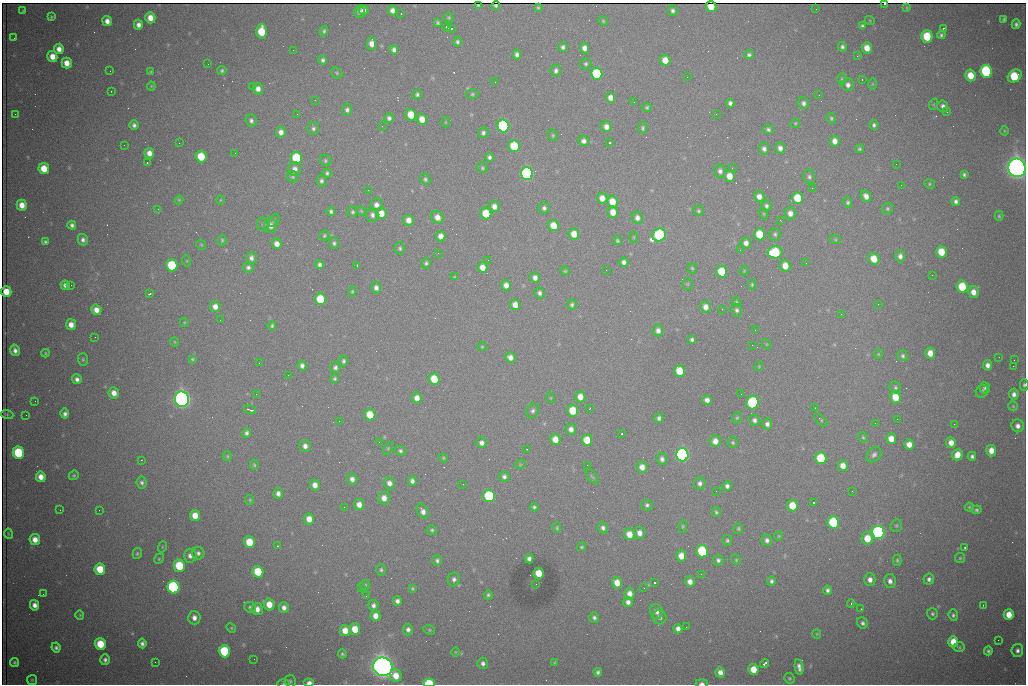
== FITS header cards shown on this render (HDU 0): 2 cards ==
NAXIS1  =                 1024 /fastest changing axis
NAXIS2  =                  682 /next to fastest changing axis

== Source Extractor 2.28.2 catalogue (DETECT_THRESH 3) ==
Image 1024 x 682 px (HDU 0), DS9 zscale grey, 1 PNG px = 1 image px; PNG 1028 x 686 px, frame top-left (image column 1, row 682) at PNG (2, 3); each listed source drawn as its Kron ellipse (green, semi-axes under 4 px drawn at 4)
Background 2440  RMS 31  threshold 91.6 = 3 sigma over >= 5 px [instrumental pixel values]
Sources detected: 494; all 494 listed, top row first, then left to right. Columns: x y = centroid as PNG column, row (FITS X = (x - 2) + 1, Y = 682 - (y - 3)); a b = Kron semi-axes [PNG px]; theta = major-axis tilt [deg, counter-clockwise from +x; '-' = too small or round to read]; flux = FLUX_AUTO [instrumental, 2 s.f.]
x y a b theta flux
884 4 3 2 - 4.7e+03
478 5 4 2 - 2.6e+03
496 6 4 3 - 2.8e+03
538 7 3 3 - 2.4e+03
711 7 5 5 - 3.6e+04
907 8 3 2 - 1.7e+03
816 9 2 2 - 1.1e+03
363 10 5 4 - 9.9e+03
392 10 5 4 - 1.0e+04
23 11 3 3 - 1.7e+03
673 11 5 5 - 5.7e+03
359 12 6 5 - 7.2e+03
401 14 3 2 - 2.0e+03
51 17 3 3 - 2.4e+03
150 18 5 5 - 2.4e+04
449 18 5 5 - 2.5e+03
1004 19 4 3 - 3.3e+03
107 21 5 5 - 1.3e+04
603 21 5 4 - 2.4e+03
870 21 5 3 - 1.6e+03
437 23 4 3 - 3.4e+03
1016 24 5 4 - 5.5e+03
138 25 5 4 - 9.8e+03
862 26 4 4 - 4.0e+03
447 28 4 3 - 7.5e+03
452 28 3 2 - 3.1e+03
943 29 3 2 - 2.1e+03
261 31 7 5 88 6.8e+04
324 31 5 4 - 3.5e+03
941 35 4 4 - 4.0e+03
927 36 6 5 - 7.9e+04
14 38 2 2 - 1.3e+03
457 42 5 4 - 4.2e+03
372 43 6 4 90 1.7e+04
563 47 5 5 - 5.9e+03
842 47 5 4 - 5.0e+03
584 48 5 4 - 1.3e+04
867 48 5 5 - 2.2e+04
59 49 5 4 - 1.4e+04
293 50 2 2 - 8.4e+02
394 50 5 4 - 7.1e+03
517 55 5 4 - 8.0e+03
749 55 5 4 - 4.6e+03
857 56 3 2 - 2.8e+03
52 57 5 5 - 2.3e+04
323 60 5 4 - 5.3e+03
665 60 5 5 - 2.8e+04
67 63 5 5 - 2.2e+04
208 64 2 2 - 2.7e+03
586 64 6 5 - 4.1e+03
556 70 6 5 - 6.5e+03
110 71 2 2 - 8.5e+02
222 71 4 4 - 3.6e+03
986 71 6 5 - 3.0e+05
151 72 4 3 - 2.8e+03
337 73 6 5 - 3.1e+03
597 74 6 5 - 1.6e+05
970 75 6 5 - 3.9e+04
1015 76 7 6 - 1.1e+05
687 77 2 2 - 9.4e+02
842 79 5 4 - 2.7e+03
862 79 3 2 - 3.9e+03
495 82 2 2 - 8.2e+02
872 84 6 4 90 2.1e+03
848 85 6 6 - 8.7e+03
151 86 4 4 - 2.1e+03
252 86 3 3 - 1.0e+05
258 89 5 5 - 1.3e+04
111 91 3 2 - 2.1e+03
417 94 5 5 - 4.2e+03
472 94 6 5 - 3.5e+03
819 95 2 2 - 8.3e+02
611 98 5 4 - 1.5e+04
315 100 2 2 - 1.1e+03
634 102 2 2 - 8.6e+02
730 103 4 4 - 7.1e+03
803 103 6 5 - 7.1e+03
934 104 6 3 72 2.3e+03
943 106 6 5 - 7.6e+03
647 107 4 4 - 3.2e+03
347 110 6 5 - 5.9e+03
947 112 3 2 - 3.4e+03
15 114 2 2 - 9.7e+02
297 114 3 2 - 2.5e+03
716 114 2 2 - 8.9e+02
411 115 6 5 - 4.8e+04
389 118 5 4 - 6.1e+03
831 118 5 4 - 3.3e+03
422 119 5 5 - 2.4e+04
251 120 6 5 - 6.1e+03
445 122 5 3 - 1.6e+03
795 123 5 4 - 2.5e+03
134 125 4 4 - 6.2e+03
874 125 5 4 - 5.1e+03
382 126 3 2 - 1.9e+03
503 126 6 6 - 4.3e+05
606 127 6 5 - 1.2e+04
313 128 6 6 - 5.5e+03
643 128 6 4 79 3.7e+03
768 129 5 4 - 4.3e+03
1004 131 5 3 - 2.0e+03
281 132 5 5 - 1.2e+04
483 133 5 5 - 5.8e+03
553 135 6 4 -70 2.9e+03
584 141 5 5 - 8.5e+03
835 141 5 5 - 1.5e+04
179 143 2 2 - 4.2e+03
610 143 3 3 - 4.1e+03
124 145 2 2 - 1.8e+03
514 146 6 5 - 9.6e+04
780 148 6 5 - 9.6e+03
764 149 6 5 - 7.2e+03
859 149 4 4 - 3.3e+03
149 153 5 5 - 1.5e+04
235 153 2 2 - 1.5e+03
201 156 6 5 - 5.9e+04
489 157 4 4 - 5.1e+03
296 158 6 5 - 1.3e+05
325 160 6 5 - 3.6e+03
147 163 3 3 - 4.4e+03
896 164 2 2 - 1.2e+03
483 168 6 5 - 3.5e+03
732 168 2 2 - 1.1e+03
1017 168 9 8 - 2.4e+06
44 169 6 5 - 4.1e+04
295 169 7 6 - 1.2e+04
720 171 6 5 - 7.4e+03
327 173 5 4 - 4.2e+03
527 174 6 6 - 5.3e+05
964 175 4 4 - 4.2e+03
729 176 5 5 - 2.4e+04
292 177 5 5 - 3.3e+03
809 177 7 6 - 5.5e+03
425 179 6 5 - 4.2e+03
321 181 5 5 - 4.6e+03
929 184 5 4 - 2.8e+03
901 185 2 2 - 1.5e+03
812 188 2 2 - 3.2e+03
368 190 2 2 - 8.5e+03
759 196 5 5 - 1.4e+04
866 196 6 4 -56 1.2e+04
602 198 5 5 - 2.0e+04
797 198 6 5 - 6.0e+04
179 200 4 4 - 2.3e+03
220 200 4 3 - 1.5e+03
956 201 4 4 - 6.7e+03
612 202 6 5 - 3.5e+04
848 202 5 4 - 3.8e+03
22 205 5 5 - 2.2e+04
376 205 6 6 - 1.0e+04
494 206 5 5 - 1.2e+04
766 206 5 5 - 5.5e+03
544 208 5 5 - 5.9e+03
158 209 2 2 - 9.8e+02
887 209 6 5 - 3.6e+03
331 211 4 4 - 5.0e+03
361 211 6 3 -45 2.3e+03
698 211 5 5 - 3.6e+03
353 212 5 5 - 3.6e+03
613 212 6 5 - 2.4e+04
381 213 6 5 - 2.6e+04
486 213 6 5 - 6.1e+04
790 213 6 5 - 1.3e+04
764 214 6 3 -72 2.2e+03
372 215 7 6 - 7.7e+03
999 216 5 4 - 3.0e+03
437 217 6 6 - 1.6e+04
637 218 6 5 - 1.0e+04
408 220 5 5 - 1.5e+04
780 220 3 2 - 2.4e+03
274 221 7 5 57 3.7e+03
263 224 7 6 - 4.0e+03
72 225 4 4 - 6.0e+03
271 226 7 6 - 1.3e+04
553 226 6 5 - 3.7e+04
574 234 5 5 - 2.7e+04
760 234 6 5 - 6.8e+04
775 234 6 5 - 4.3e+03
659 235 7 6 - 3.7e+05
324 236 5 4 - 3.3e+03
441 236 5 5 - 1.5e+04
634 237 5 3 - 1.8e+03
835 239 6 4 -19 2.6e+03
83 240 6 5 - 7.2e+03
222 240 5 4 - 2.9e+03
617 241 4 4 - 3.4e+03
45 242 4 3 - 4.1e+03
334 243 6 5 - 4.3e+03
746 243 5 5 - 1.1e+04
277 244 5 5 - 1.5e+04
201 245 5 4 - 2.4e+03
400 248 6 5 - 4.4e+03
740 250 2 2 - 1.0e+03
775 252 7 6 - 1.3e+05
941 252 6 5 - 4.7e+04
438 253 2 2 - 9.4e+02
900 256 6 5 - 9.3e+03
251 258 6 5 - 8.0e+03
874 259 6 5 - 3.6e+04
488 260 2 2 - 2.0e+03
187 261 5 3 - 1.9e+03
624 262 5 4 - 8.8e+03
426 263 5 4 - 4.4e+03
806 263 2 2 - 1.3e+03
172 265 6 5 - 1.3e+05
319 265 4 4 - 5.8e+03
357 265 3 2 - 1.7e+03
785 266 6 5 - 2.8e+04
248 267 5 5 - 5.4e+03
482 267 5 5 - 2.1e+04
692 268 5 4 - 2.9e+03
606 270 2 2 - 1.3e+03
565 271 4 4 - 2.5e+03
744 271 5 3 - 1.8e+03
722 272 6 5 - 8.0e+04
932 275 2 2 - 1.1e+03
454 277 4 4 - 2.1e+03
535 278 5 5 - 1.0e+04
687 284 6 5 - 2.7e+03
65 285 5 4 - 7.1e+03
71 285 2 2 - 7.1e+03
506 285 5 5 - 1.5e+04
752 285 5 3 - 2.9e+03
962 287 6 5 - 8.2e+04
376 288 6 5 - 8.7e+03
352 291 5 4 - 2.6e+03
6 292 5 5 - 3.4e+04
973 292 6 5 - 1.7e+04
539 293 5 5 - 6.5e+03
150 294 3 3 - 3.7e+03
320 299 6 5 - 8.8e+04
736 302 5 4 - 2.5e+03
878 304 2 2 - 1.3e+03
515 305 5 5 - 2.0e+04
572 305 5 4 - 4.2e+03
215 306 5 5 - 1.4e+04
706 307 6 5 - 1.3e+04
722 309 2 2 - 1.0e+03
96 310 5 5 - 1.6e+04
737 310 6 5 - 5.3e+03
841 314 3 2 - 2.7e+03
220 320 2 2 - 9.1e+02
184 322 4 3 - 1.6e+03
71 325 5 5 - 1.7e+04
272 326 4 4 - 3.4e+03
658 330 6 5 - 9.7e+03
755 330 3 2 - 1.5e+03
95 337 2 2 - 9.8e+02
692 340 4 4 - 4.6e+03
174 342 5 3 - 1.7e+03
766 344 5 3 - 2.0e+03
752 345 2 2 - 4.2e+03
482 347 4 4 - 2.2e+03
15 350 6 4 -75 8.8e+03
45 353 4 4 - 2.6e+03
930 353 5 5 - 2.3e+04
878 354 5 4 - 2.1e+03
903 356 5 5 - 4.1e+03
510 357 5 5 - 1.2e+04
999 357 2 2 - 8.3e+02
83 359 6 5 - 3.2e+03
192 359 3 3 - 2.3e+03
1014 360 2 2 - 2.5e+03
343 361 5 4 - 4.6e+03
259 363 2 2 - 1.9e+03
987 365 5 4 - 1.0e+04
302 366 5 4 - 7.2e+03
759 366 4 3 - 1.9e+03
1013 366 2 2 - 1.9e+04
335 367 5 5 - 6.0e+03
679 371 6 5 - 5.0e+04
288 375 3 2 - 1.6e+03
77 379 5 4 - 8.1e+03
334 379 4 4 - 3.6e+03
434 379 6 5 - 5.5e+04
1024 385 6 4 -90 3.4e+03
895 387 6 5 - 4.0e+03
985 388 5 5 - 4.9e+03
982 391 6 6 - 4.4e+03
114 393 6 5 - 1.5e+04
256 394 2 2 - 1.9e+03
741 394 2 2 - 8.4e+02
1014 394 5 4 - 8.8e+03
580 397 5 5 - 2.2e+04
895 397 6 5 - 4.0e+04
417 398 5 4 - 1.6e+04
551 398 5 3 - 1.9e+03
182 399 8 7 - 1.5e+06
707 400 5 5 - 1.0e+04
35 401 2 2 - 1.6e+03
752 403 7 6 - 2.2e+05
1013 406 5 5 - 2.6e+03
590 408 3 2 - 1.9e+03
815 408 2 2 - 1.5e+03
250 410 6 2 -17 4.7e+03
533 411 7 6 - 5.7e+03
573 411 6 5 - 6.5e+04
7 414 6 4 -19 1.6e+03
65 414 5 4 - 6.8e+03
26 415 2 2 - 9.3e+02
370 415 6 5 - 5.2e+04
659 418 5 4 - 6.1e+03
737 418 6 4 67 2.9e+03
897 419 2 2 - 1.0e+03
754 420 5 5 - 7.1e+03
821 420 8 3 -47 2.3e+03
339 421 2 2 - 1.3e+03
875 423 3 2 - 1.7e+03
767 424 5 5 - 8.0e+03
954 424 2 2 - 9.7e+03
1018 426 6 6 - 1.1e+04
571 429 6 5 - 1.1e+04
246 433 5 4 - 5.6e+03
622 434 3 2 - 2.9e+03
863 437 6 4 -62 2.7e+03
555 439 5 5 - 2.6e+04
891 439 5 5 - 2.4e+04
587 440 6 5 - 4.1e+04
715 441 6 5 - 1.6e+04
379 442 2 2 - 8.7e+02
733 442 5 5 - 3.3e+03
482 443 5 5 - 9.1e+03
951 443 5 5 - 2.0e+04
909 444 5 5 - 1.8e+04
305 446 6 5 - 9.7e+03
388 448 6 4 65 2.3e+03
527 449 3 2 - 4.5e+03
400 451 5 5 - 4.3e+03
991 451 6 5 - 2.1e+04
18 453 6 5 - 1.6e+05
682 455 6 6 - 8.0e+05
874 455 8 6 47 6.6e+03
957 455 6 5 - 2.3e+04
227 456 5 4 - 2.5e+03
972 456 4 4 - 5.3e+03
443 458 4 4 - 2.2e+03
821 458 6 5 - 1.1e+05
662 459 6 5 - 7.5e+03
141 460 2 2 - 1.1e+03
254 465 5 4 - 3.0e+03
520 465 6 3 19 1.9e+03
587 465 2 2 - 5.4e+03
843 466 5 5 - 1.9e+04
642 467 6 5 - 1.6e+04
74 475 5 4 - 2.8e+03
592 476 9 3 -50 2.8e+03
41 477 5 5 - 1.8e+04
504 477 5 5 - 6.2e+03
352 479 5 5 - 1.0e+04
412 481 5 4 - 7.2e+03
142 483 6 5 - 5.3e+03
389 483 6 5 - 1.1e+04
700 483 6 6 - 7.0e+03
463 484 2 2 - 1.4e+03
315 485 5 5 - 1.4e+04
727 486 5 4 - 6.9e+03
716 491 2 2 - 2.0e+03
852 491 3 2 - 1.8e+03
278 493 5 5 - 9.0e+03
489 496 6 5 - 2.4e+05
384 498 6 6 - 1.6e+04
250 500 5 4 - 2.5e+03
814 503 3 2 - 2.0e+03
359 505 5 5 - 1.6e+04
647 505 5 5 - 5.1e+03
792 506 6 5 - 4.9e+04
344 507 2 2 - 4.3e+03
534 507 4 4 - 3.9e+03
969 507 4 4 - 2.4e+03
60 510 3 2 - 1.7e+03
99 510 2 2 - 9.1e+02
976 510 5 4 - 3.9e+03
423 511 8 5 -63 1.2e+04
716 512 5 3 - 3.2e+03
195 515 5 5 - 2.7e+04
309 519 5 5 - 2.1e+04
833 522 6 5 - 1.7e+05
896 525 6 5 - 3.4e+03
683 526 6 4 84 2.6e+03
557 528 5 3 - 2.7e+03
603 528 6 5 - 6.7e+03
738 529 5 4 - 3.3e+03
432 530 5 5 - 3.4e+03
878 532 6 6 - 7.7e+05
639 533 6 5 - 1.3e+04
8 534 5 2 - 2.0e+03
629 534 6 5 - 2.5e+04
779 536 4 4 - 2.1e+03
867 538 6 6 - 4.2e+04
35 539 6 5 - 1.8e+04
727 540 5 5 - 3.7e+03
767 540 6 5 - 7.5e+03
249 542 6 5 - 5.8e+04
277 546 3 2 - 1.8e+03
162 547 6 3 71 2.1e+03
582 547 4 4 - 2.8e+03
965 547 3 2 - 3.2e+03
702 551 6 5 - 1.8e+05
198 553 6 6 - 6.6e+03
137 554 6 4 75 3.4e+03
190 556 7 6 - 9.3e+03
681 556 5 5 - 2.4e+04
960 558 5 5 - 2.9e+03
159 559 5 4 - 2.6e+03
529 559 4 4 - 7.7e+03
437 560 5 5 - 5.2e+03
718 560 5 5 - 5.7e+03
736 560 5 4 - 2.6e+03
897 560 6 4 90 3.3e+03
179 566 6 5 - 9.4e+04
100 569 6 5 - 5.2e+04
381 570 6 5 - 3.9e+03
258 572 6 5 - 7.3e+04
539 573 5 5 - 4.5e+04
701 574 3 2 - 1.8e+03
454 579 7 6 - 7.9e+03
929 579 5 5 - 6.4e+03
870 580 6 5 - 1.2e+04
771 581 5 4 - 5.0e+03
890 581 7 6 - 1.0e+04
690 582 5 5 - 1.4e+04
617 583 5 5 - 2.7e+04
654 583 3 3 - 1.0e+05
536 584 2 2 - 1.1e+03
365 585 5 5 - 3.3e+03
173 587 6 6 - 4.8e+05
361 588 2 2 - 1.2e+03
412 588 4 4 - 2.9e+03
644 588 2 2 - 1.2e+03
827 590 4 4 - 6.0e+03
43 594 2 2 - 9.8e+03
630 594 6 5 - 1.4e+04
488 595 5 4 - 3.7e+03
366 596 2 2 - 1.1e+03
397 601 4 4 - 7.8e+03
628 602 5 5 - 9.3e+03
269 604 6 5 - 2.9e+04
851 604 4 3 - 3.0e+03
34 605 5 4 - 1.2e+04
373 605 5 5 - 7.2e+03
983 605 2 2 - 9.5e+02
250 607 6 5 - 4.7e+03
284 608 5 5 - 9.2e+03
257 609 6 5 - 1.5e+04
861 609 2 2 - 1.3e+03
656 611 7 6 - 1.1e+04
932 614 6 5 - 4.2e+03
80 615 4 4 - 2.4e+03
953 615 6 4 -85 4.5e+03
1009 615 5 5 - 3.1e+04
375 616 5 5 - 1.7e+04
660 617 7 7 - 7.6e+03
194 618 6 6 - 1.1e+04
594 618 5 4 - 5.3e+03
863 623 6 5 - 5.3e+03
686 627 2 2 - 1.1e+03
231 628 5 4 - 2.5e+03
355 629 6 5 - 4.0e+04
408 629 6 5 - 7.2e+03
678 629 5 4 - 1.0e+04
429 630 6 4 -22 2.8e+03
345 631 5 5 - 2.5e+04
817 634 5 4 - 2.3e+03
998 640 2 2 - 1.3e+03
953 642 5 5 - 3.6e+04
142 643 5 4 - 6.4e+03
100 644 6 5 - 6.2e+04
56 647 5 4 - 5.5e+03
959 647 6 5 - 3.1e+03
1017 650 6 6 - 7.4e+03
224 651 6 5 - 1.6e+05
988 651 4 4 - 4.1e+03
455 652 5 3 - 1.7e+03
342 654 4 4 - 3.0e+03
254 659 2 2 - 5.4e+03
105 660 5 4 - 5.9e+03
15 662 5 4 - 3.4e+03
155 662 2 2 - 8.6e+02
483 663 6 5 - 6.8e+03
554 663 4 3 - 2.3e+03
764 664 5 3 - 9.3e+03
383 667 10 9 - 2.8e+06
799 667 8 4 -79 9.2e+03
753 669 5 5 - 4.0e+04
598 672 4 4 - 5.5e+03
720 672 5 5 - 1.3e+04
396 676 6 5 - 2.8e+04
789 678 5 5 - 2.8e+03
32 680 5 5 - 2.7e+03
290 681 6 5 - 3.9e+03
309 683 5 4 - 1.1e+04
429 683 6 4 -2 9.4e+04
702 683 6 3 0 5.1e+03
284 684 6 3 0 2.5e+03
At the frame edge (FLAGS 8, measured only in part): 7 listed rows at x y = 884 4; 1017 168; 1024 385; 309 683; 429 683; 702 683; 284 684

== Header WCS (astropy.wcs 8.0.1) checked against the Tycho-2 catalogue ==
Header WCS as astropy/WCSLIB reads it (CRVAL/CRPIX/CD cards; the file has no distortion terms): RA---TAN/DEC--TAN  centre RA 06:56:08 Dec +31:26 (104.03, +31.43 deg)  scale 1.44 arcsec/px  FOV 24.5' x 16.3'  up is -93 deg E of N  parity flipped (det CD > 0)
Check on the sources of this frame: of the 60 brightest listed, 11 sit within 2.2 arcsec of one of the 16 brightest Tycho-2 stars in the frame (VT <= 13.07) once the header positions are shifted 0.74 arcsec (0.02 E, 0.74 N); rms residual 1.28 arcsec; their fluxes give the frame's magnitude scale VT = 25.43 - 2.5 log10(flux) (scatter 0.41 mag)
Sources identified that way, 11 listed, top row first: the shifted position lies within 2.2 arcsec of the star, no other Tycho-2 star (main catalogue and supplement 1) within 4.4 arcsec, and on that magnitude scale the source's flux lands within +1.5 / -3 mag of the star's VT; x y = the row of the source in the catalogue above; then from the Tycho-2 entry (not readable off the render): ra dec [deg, ICRS J2000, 3 dp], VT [Tycho-2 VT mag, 2 dp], TYC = Tycho-2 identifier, HIP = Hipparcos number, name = IAU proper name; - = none
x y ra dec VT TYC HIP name
597 74 103.904 +31.460 12.65 2437-721-1 - -
527 174 103.952 +31.434 11.53 2437-424-1 - -
659 235 103.978 +31.488 11.51 2437-421-1 - -
775 252 103.984 +31.534 11.82 2437-428-1 - -
172 265 104.002 +31.294 13.07 2437-1012-1 - -
182 399 104.065 +31.301 9.89 2437-425-1 - -
752 403 104.055 +31.528 12.03 2437-1294-1 - -
682 455 104.081 +31.501 10.83 2437-37-1 - -
878 532 104.112 +31.580 11.47 2437-71-1 - -
383 667 104.185 +31.385 8.52 2437-370-1 33393 -
429 683 104.192 +31.404 11.68 2437-91-1 - -